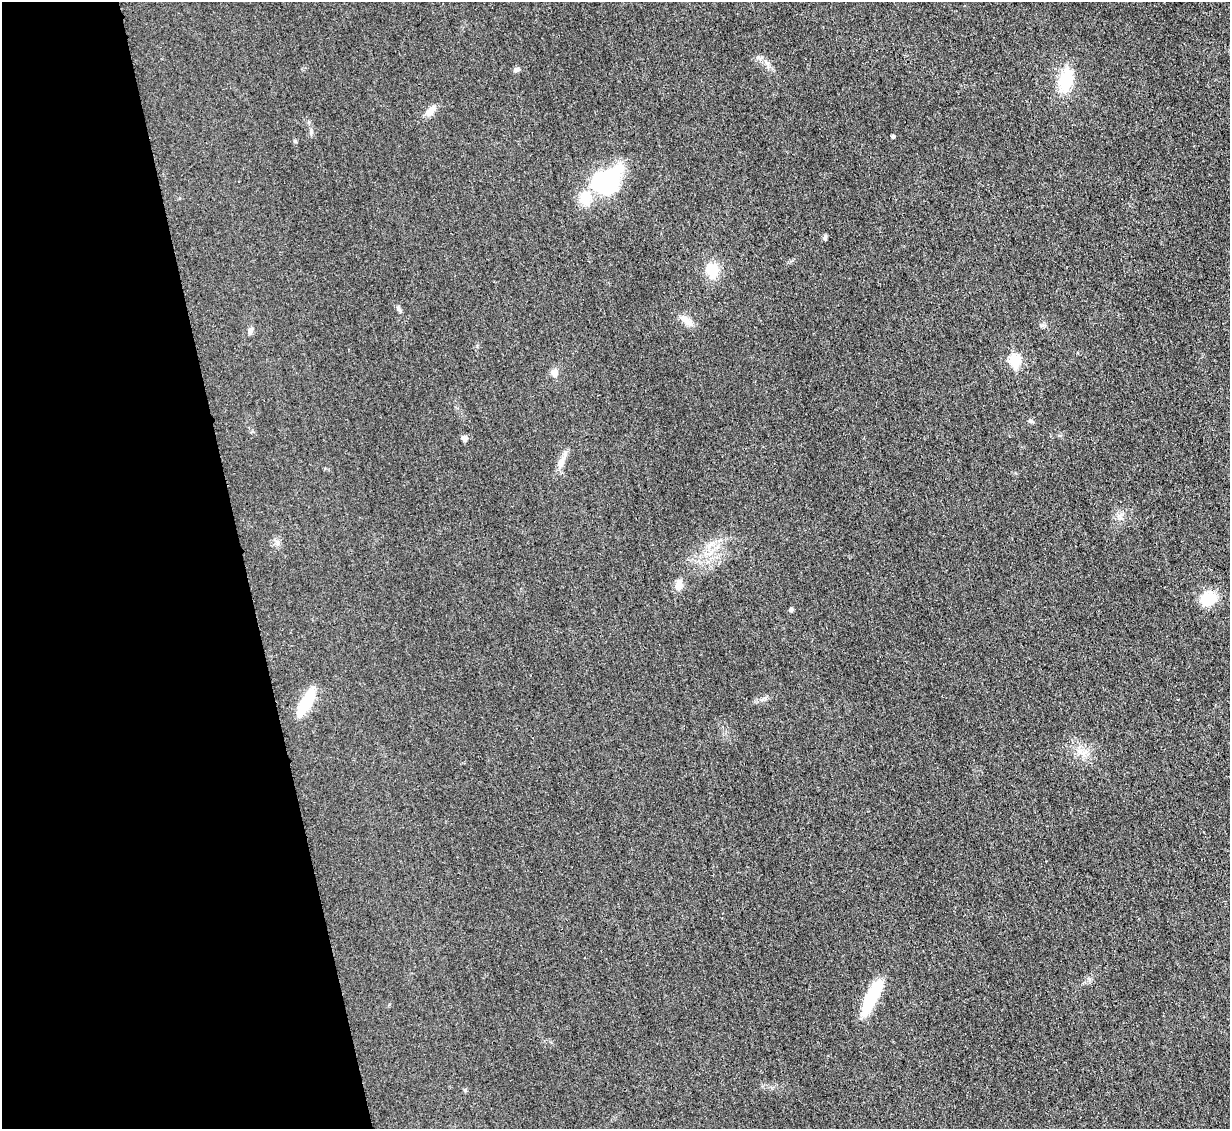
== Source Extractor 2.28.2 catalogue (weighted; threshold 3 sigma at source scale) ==
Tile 5 of 4 x 4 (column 1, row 2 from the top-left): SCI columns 17-1244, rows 2521-3647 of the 4954 x 4926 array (HDU 1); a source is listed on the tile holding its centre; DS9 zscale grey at full resolution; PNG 1232 x 1131 px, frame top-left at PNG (2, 2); no overlay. Shown black and unused: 20% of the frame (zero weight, under 3 of 4 exposures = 2% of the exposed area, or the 3 px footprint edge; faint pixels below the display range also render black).
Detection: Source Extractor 2.28.2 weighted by HDU 2 'WHT'; one run over the whole footprint, this tile lists its part. Background 0.021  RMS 0.0049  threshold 0.0221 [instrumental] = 3 sigma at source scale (4.5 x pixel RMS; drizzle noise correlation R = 1.50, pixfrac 1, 0.05/0.05 arcsec/px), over >= 5 px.
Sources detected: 21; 1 inside a brighter listed object's ellipse — not listed separately; the other 20 listed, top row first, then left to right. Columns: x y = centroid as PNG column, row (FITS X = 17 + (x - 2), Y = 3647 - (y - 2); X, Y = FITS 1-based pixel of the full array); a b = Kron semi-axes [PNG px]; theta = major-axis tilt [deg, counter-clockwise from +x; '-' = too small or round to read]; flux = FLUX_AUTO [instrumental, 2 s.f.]
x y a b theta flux
516 70 8 6 29 1.2
1065 80 33 18 74 16
430 111 15 8 45 3.7
893 136 3 3 - 0.89
295 141 5 5 - 0.54
606 181 28 20 37 62
825 238 8 5 81 0.94
712 270 14 12 -70 11
399 309 9 5 -65 1.1
686 320 19 8 -38 4.3
250 331 10 6 74 1.5
1014 360 7 6 - 33
554 372 8 7 - 3
464 438 7 6 - 1.7
561 463 14 8 58 3.3
679 584 13 8 -89 3.3
1208 599 17 16 - 13
791 610 4 4 - 1.2
307 702 34 11 61 16
871 998 43 12 64 21
Unlisted compact peaks at least as high as the median listed source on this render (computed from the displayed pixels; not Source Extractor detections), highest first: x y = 1031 421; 1041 325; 465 1090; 767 63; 477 346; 765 698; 758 57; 1119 516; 311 132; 1089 979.